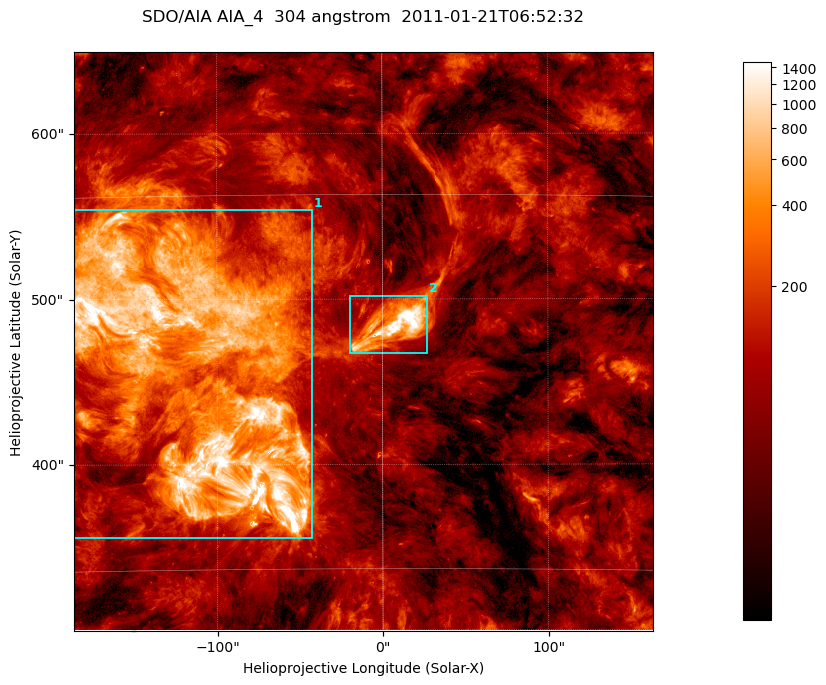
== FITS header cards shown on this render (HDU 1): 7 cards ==
TELESCOP= 'SDO/AIA '           / For AIA: SDO/AIA
INSTRUME= 'AIA_4   '           / For AIA: AIA_ATA1, AIA_ATA2, AIA_ATA3 or AIA_AT
WAVELNTH=                  304 / [angstrom] Wavelength
WAVEUNIT= 'angstrom'           / Wavelength unit: angstrom
DATE-OBS= '2011-01-21T06:52:32.127' / [ISO] Date when observation started; ISO 8
CTYPE1  = 'HPLN-TAN'           / CTYPE1; Typically HPLN
CTYPE2  = 'HPLT-TAN'           / CTYPE2; Typically HPLT

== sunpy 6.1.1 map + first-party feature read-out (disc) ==
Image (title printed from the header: SDO/AIA AIA_4  304 angstrom  2011-01-21T06:52:32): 583 x 583 px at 0.6 arcsec/px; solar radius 975 arcsec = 1625 px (partial field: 4.1% of the solar disc is inside the frame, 100% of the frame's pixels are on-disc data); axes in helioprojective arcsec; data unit not stated in the header (colour bar unlabelled)
Orientation: roll -0.132 deg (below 1 deg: not rotated)
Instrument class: DISC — disc imager (sunpy class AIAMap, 304 A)
Bright regions (active regions / flare kernels): reference = the on-disc median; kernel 5 px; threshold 5 sigma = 274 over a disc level ~88.9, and >= 1.15x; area >= 339 px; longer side >= 7 px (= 4.2 arcsec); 2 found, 2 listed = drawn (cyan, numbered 1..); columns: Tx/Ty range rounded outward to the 2 arcsec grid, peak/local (2 s.f.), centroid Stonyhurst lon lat
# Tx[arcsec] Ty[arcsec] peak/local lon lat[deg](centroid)
1 -188..-42 354..554 24 -7 +23
2 -20..28 466..502 40 +0 +24